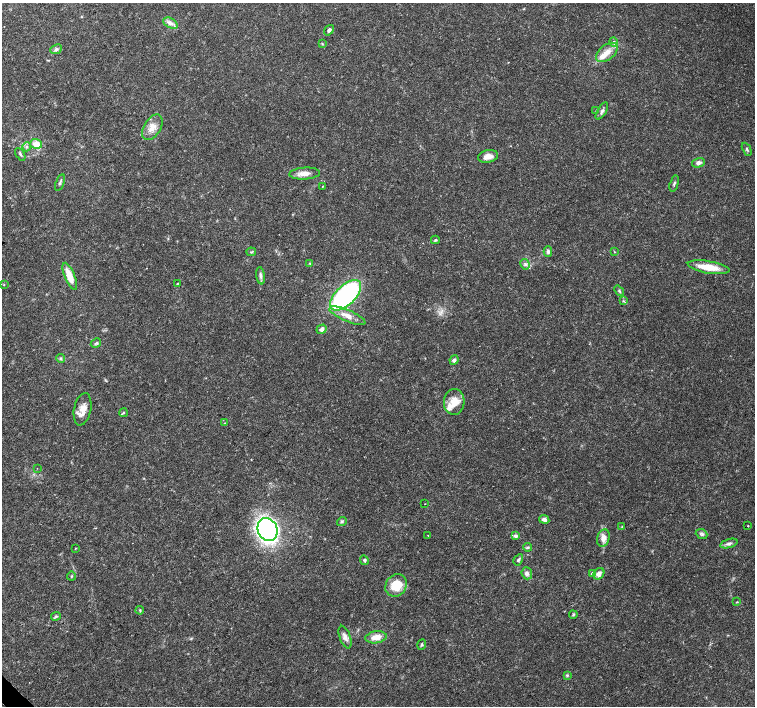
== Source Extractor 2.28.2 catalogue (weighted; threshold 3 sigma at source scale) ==
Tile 7 of 4 x 4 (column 3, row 2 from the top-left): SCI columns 3011-4516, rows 2972-4379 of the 6027 x 6007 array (HDU 1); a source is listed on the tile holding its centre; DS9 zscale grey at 2 x 2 block average (1 PNG px = mean of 2 x 2 image px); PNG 757 x 708 px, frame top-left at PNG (2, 3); each listed source drawn as its Kron ellipse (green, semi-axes under 4 px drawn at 4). Shown black and unused: <1% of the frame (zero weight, under 3 of 4 exposures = <1% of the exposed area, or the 3 px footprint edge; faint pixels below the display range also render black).
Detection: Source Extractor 2.28.2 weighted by HDU 2 'WHT'; one run over the whole footprint, this tile lists its part. Background 0.0132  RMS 0.002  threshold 0.00896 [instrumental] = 3 sigma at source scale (4.5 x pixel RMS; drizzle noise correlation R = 1.50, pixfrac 1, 0.0396/0.0396 arcsec/px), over >= 5 px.
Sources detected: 75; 4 inside a brighter listed object's ellipse — not listed separately; the other 71 listed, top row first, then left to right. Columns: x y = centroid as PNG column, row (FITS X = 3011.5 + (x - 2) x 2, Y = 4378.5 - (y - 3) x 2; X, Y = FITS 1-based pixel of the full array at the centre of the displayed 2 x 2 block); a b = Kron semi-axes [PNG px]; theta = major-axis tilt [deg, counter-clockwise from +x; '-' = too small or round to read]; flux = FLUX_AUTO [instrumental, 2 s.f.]
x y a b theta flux
170 23 8 4 -27 2.1
329 30 6 4 53 1.1
614 42 5 4 - 1.3
322 44 3 2 - 0.34
56 49 6 4 24 1.1
607 52 12 7 39 5.2
596 110 3 2 - 0.24
602 111 10 4 60 1.5
152 127 14 8 59 4.6
36 144 6 5 - 5
27 147 4 3 - 0.8
747 149 7 3 -63 0.77
20 154 7 3 -59 0.84
488 156 10 6 12 3.7
698 163 6 4 16 1.7
305 174 15 6 3 3.7
60 183 9 3 71 0.89
674 184 8 3 76 0.83
322 187 3 2 - 0.24
435 240 4 3 - 0.62
251 252 5 3 - 0.54
548 252 5 4 - 1.1
614 252 3 2 - 0.28
310 263 3 3 - 0.45
525 264 5 4 - 1.3
709 267 21 6 -9 8.6
70 276 14 5 -68 7.3
261 276 9 3 -82 1.3
177 284 4 2 - 0.38
4 285 3 2 - 0.25
619 291 6 3 -50 0.75
346 295 19 9 44 79
623 301 3 3 - 0.4
347 316 19 5 -23 5
322 329 5 4 - 2
96 343 5 4 - 0.96
60 358 4 3 - 0.69
454 360 5 4 - 1.4
454 402 13 10 88 6.9
82 409 16 8 78 4.9
123 413 4 2 - 0.46
224 423 3 2 - 0.21
37 468 2 2 - 0.17
425 504 2 2 - 0.15
544 519 5 4 - 2.1
342 521 5 4 - 0.76
748 526 2 2 - 0.4
622 527 3 2 - 0.31
267 529 12 9 -67 140
702 534 6 4 -23 0.99
428 535 2 2 - 0.88
515 536 4 4 - 1.3
603 538 9 6 71 3.5
729 543 9 4 16 1.5
528 547 4 3 - 0.68
75 549 3 2 - 0.24
364 560 5 4 - 0.81
518 560 6 3 58 0.88
527 573 6 5 - 1.7
593 574 3 3 - 5.5
599 574 6 5 - 2.5
72 576 4 2 - 0.38
396 585 12 10 57 12
737 602 3 2 - 0.35
140 610 4 3 - 0.59
573 615 4 3 - 0.59
56 616 5 3 - 0.66
345 637 12 5 -70 2.6
376 637 10 6 8 5.3
422 645 5 3 - 0.61
567 675 4 4 - 0.61
Diffuse or blended objects may show on this block-average render without a row.